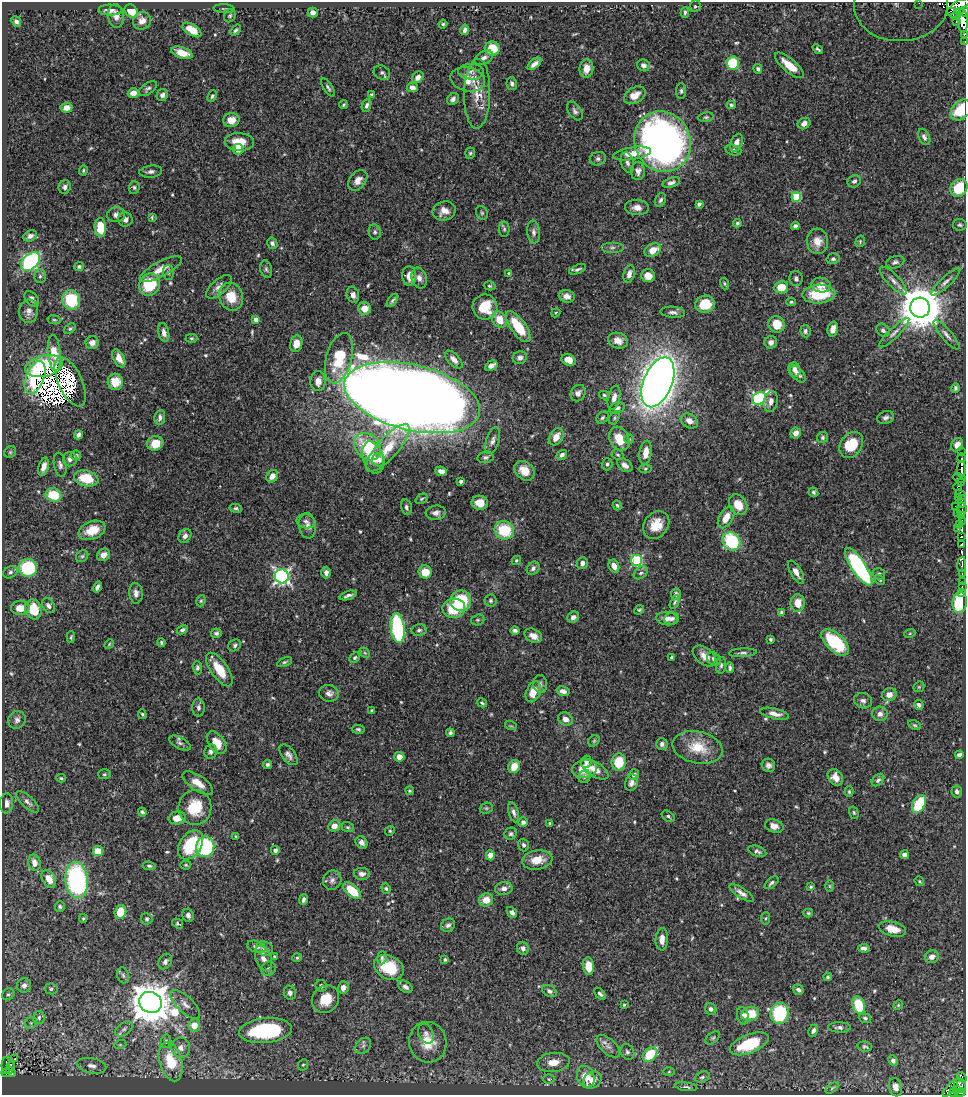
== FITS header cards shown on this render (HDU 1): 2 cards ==
NAXIS1  =                  964
NAXIS2  =                 1093

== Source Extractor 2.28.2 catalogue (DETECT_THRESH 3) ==
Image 964 x 1093 px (HDU 1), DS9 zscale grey, 1 PNG px = 1 image px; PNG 968 x 1097 px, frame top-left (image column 1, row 1093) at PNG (2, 2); each listed source drawn as its Kron ellipse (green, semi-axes under 4 px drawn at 4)
Background 0.683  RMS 0.018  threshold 0.0538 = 3 sigma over >= 5 px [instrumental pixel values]
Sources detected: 567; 13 with non-positive FLUX_AUTO (blend fragments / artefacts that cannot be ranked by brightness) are neither listed nor drawn; of the other 554, the 500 brightest by FLUX_AUTO listed and drawn (54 fainter detections omitted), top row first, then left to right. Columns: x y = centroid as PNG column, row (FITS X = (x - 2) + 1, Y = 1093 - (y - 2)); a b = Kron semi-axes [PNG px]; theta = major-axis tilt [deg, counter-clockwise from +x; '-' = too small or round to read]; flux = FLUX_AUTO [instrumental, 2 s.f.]
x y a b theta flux
919 3 3 3 - 5.9
961 4 10 4 20 300
901 5 47 36 3 39
695 6 6 5 - 1.9
224 9 10 3 -2 1.7
110 10 12 5 -1 7.3
131 11 7 5 -43 28
685 12 5 3 - 2.3
964 12 5 3 - 64
313 13 5 5 - 7.1
952 13 6 3 -46 27
957 14 7 4 41 120
116 16 12 8 -85 9.4
230 16 7 5 55 2.4
963 20 12 5 -86 230
16 21 5 4 - 3.7
142 21 9 8 - 9.4
957 22 3 2 - 52
443 24 4 4 - 1.7
192 30 10 5 -32 17
236 30 6 4 50 2.5
465 30 5 4 - 4.2
964 34 3 2 - 24
965 42 4 2 - 15
492 48 7 7 - 27
818 49 6 3 -41 2.1
182 53 11 5 -17 14
484 58 10 6 29 5.2
733 63 6 6 - 52
534 64 8 4 39 6.3
643 65 7 6 - 5.4
789 65 18 6 -40 21
586 69 9 7 82 13
758 69 5 4 - 2.9
382 72 8 6 -26 3.2
471 72 13 8 -3 6.6
418 77 6 5 - 5.8
468 79 17 12 -13 24
512 84 6 5 - 3.6
412 87 5 5 - 5.9
328 88 10 4 -58 2.9
148 89 10 5 36 3.1
681 91 8 5 89 2.7
133 93 5 4 - 10
477 94 35 13 89 26
162 95 6 5 - 4.7
372 95 4 3 - 2.5
635 95 12 7 31 13
212 96 6 4 67 2.2
453 99 6 5 - 4.4
343 105 4 3 - 1.7
366 105 6 4 69 3.1
731 105 4 4 - 2
66 108 6 5 - 8.4
961 110 12 8 47 35
575 111 10 6 -55 3.8
706 117 8 5 9 2.5
231 120 8 7 - 12
804 123 7 5 30 5.9
924 137 8 5 -64 4.3
239 142 15 9 -3 21
662 142 31 28 -67 600
736 143 9 5 69 8.2
238 149 5 5 - 13
733 150 8 5 -17 3.6
470 153 6 5 - 2
632 153 19 6 9 15
598 159 8 7 - 3.6
627 163 10 6 -73 4.6
83 170 5 4 - 1.7
638 171 9 7 88 5.3
151 172 11 6 7 4.6
358 180 12 8 52 9.5
854 181 7 6 - 3.6
671 182 9 5 17 4.2
65 187 7 6 - 3.6
134 187 6 5 - 2.4
959 188 9 8 - 41
796 197 5 5 - 50
661 200 7 5 63 2.9
699 204 4 4 - 4
637 208 12 7 -3 8
444 211 11 9 15 9.5
482 213 7 5 -63 2
116 215 9 7 5 5.6
152 217 4 3 - 1.5
125 219 7 7 - 4.9
737 223 4 4 - 2.4
960 225 7 5 -9 2.4
795 226 4 4 - 3
100 227 9 6 -86 34
504 229 7 5 -89 2.4
375 232 8 6 -78 2.7
533 232 11 6 -83 4.7
30 236 7 5 25 4.6
817 241 13 10 -84 13
860 241 6 4 72 1.7
272 243 6 5 - 3
612 247 11 5 0 4.4
653 250 8 6 30 16
833 259 6 5 - 2.8
30 261 11 7 43 230
895 262 9 6 17 3.9
79 267 5 4 - 2.2
161 269 23 7 28 16
266 269 9 6 -79 3.1
578 269 9 4 21 3.2
168 273 7 5 -89 2.5
509 273 3 3 - 1.5
629 274 9 5 75 7.4
40 276 7 5 90 2.7
409 276 10 7 -85 10
648 276 7 6 - 13
419 278 10 7 -73 6
796 278 7 6 - 3.8
893 280 18 6 -46 7.2
946 282 19 5 43 5.8
149 284 11 10 - 53
724 284 6 4 -73 1.7
821 285 10 7 -10 11
490 286 6 4 -15 1.9
219 287 16 7 41 7.6
781 287 7 6 - 23
819 294 16 9 3 50
353 295 8 6 -73 6.3
567 296 8 6 -16 8.2
231 297 14 12 -69 24
32 299 9 5 -52 4.9
71 300 10 9 - 56
393 300 7 3 52 2.6
791 302 5 4 - 1.6
705 304 10 8 12 34
485 307 12 12 - 35
364 308 6 6 - 15
920 308 10 10 - 5200
29 311 12 9 83 7.2
673 312 12 5 -6 4.5
556 313 5 4 - 1.4
54 320 7 3 -8 1.5
256 320 4 4 - 6.6
499 320 9 7 -53 20
777 324 8 8 - 21
518 327 18 7 -54 43
70 329 6 4 37 2.1
833 329 7 5 76 8.3
883 330 7 6 - 3.4
805 331 6 5 - 3.5
164 333 10 5 -78 5.8
894 333 20 5 44 6.1
947 335 19 5 -49 5.7
191 338 6 4 1 1.7
618 341 10 7 -15 9.4
771 342 6 6 - 5.3
92 343 7 6 - 7.3
296 343 8 6 78 13
54 353 18 6 -85 14
119 358 10 5 -62 8.5
339 358 26 13 75 56
520 358 7 6 - 4.2
454 360 11 5 -45 6.4
569 360 7 5 -30 11
44 366 19 10 13 29
491 366 6 4 31 7.2
794 370 7 6 - 5.8
798 374 10 5 -48 5.4
35 378 17 9 69 28
318 381 10 7 88 11
70 382 26 12 -65 27
115 382 8 7 - 20
658 382 26 14 67 1600
955 388 5 4 - 2.7
578 393 8 7 - 5.6
604 395 5 4 - 2.1
412 398 69 32 -14 3800
614 398 12 6 78 8
759 398 7 6 - 160
771 401 10 7 79 7.3
617 408 8 5 18 4.1
160 417 7 5 81 4.1
602 418 7 5 44 2.2
614 418 7 4 62 2.3
885 418 9 6 16 3.8
689 421 9 6 -31 8.6
796 433 5 5 - 7.8
78 435 5 4 - 3.8
556 437 9 6 58 13
822 437 6 5 - 2.5
619 439 13 9 -61 24
629 439 5 5 - 2.4
493 441 14 6 73 5.6
155 443 8 7 - 22
851 445 14 10 56 39
957 445 7 5 58 8.8
368 447 15 12 -46 61
388 448 30 10 48 36
10 452 6 5 - 2
962 452 3 3 - 34
646 453 12 6 81 12
76 455 5 5 - 2.9
562 455 6 4 38 4.4
618 455 6 5 - 1.9
373 457 16 10 -72 19
485 457 8 6 11 3.2
962 458 5 3 - 140
70 459 7 7 - 5.5
379 460 6 6 - 6.8
607 464 6 5 - 2.4
60 465 12 6 -79 4.4
625 465 8 6 -37 6
44 467 9 5 74 9
645 469 6 4 7 1.8
962 469 8 3 88 300
441 471 6 4 -22 5.7
524 471 11 8 -42 17
272 476 7 5 52 8.1
86 478 12 8 -13 35
960 478 6 3 -22 33
461 481 3 3 - 2.9
961 482 4 2 - 27
958 486 4 2 - 10
813 492 5 4 - 2.4
53 495 8 6 -18 38
961 495 6 3 -39 34
958 497 2 2 - 14
422 499 6 4 35 1.9
962 501 6 3 -89 57
480 503 8 7 - 15
617 505 5 4 - 1.6
738 505 11 8 -58 19
955 506 2 2 - 4.3
406 507 8 5 -77 3
236 508 6 4 -11 2.4
962 509 7 5 84 96
436 513 10 7 6 5.9
958 513 3 3 - 34
961 516 4 2 - 41
726 517 12 6 59 15
306 521 9 7 -11 4.3
962 522 4 2 - 25
656 525 15 12 53 21
959 525 3 2 - 39
307 526 13 8 -82 7.7
958 529 2 2 - 12
92 530 14 9 22 20
504 530 10 9 - 50
185 536 7 6 - 4.2
961 537 3 2 - 25
731 541 9 8 - 78
961 545 4 3 - 74
104 555 7 6 - 8.9
82 556 6 5 - 2.4
516 560 5 4 - 1.6
637 560 5 5 - 120
582 563 6 5 - 6.1
962 564 7 4 84 69
614 566 7 5 -65 9
859 567 22 7 -57 200
28 568 9 9 - 71
533 568 7 5 48 3.6
10 572 7 5 28 2.9
425 572 6 6 - 19
796 572 13 5 -60 7.6
326 573 6 5 - 5
641 573 8 5 38 3.5
962 573 3 2 - 26
879 574 6 5 - 2.4
282 576 7 7 - 330
880 580 6 4 -32 2
962 582 2 2 - 7.8
962 586 3 2 - 8.5
97 587 6 3 57 4.5
962 592 3 2 - 3.6
136 593 10 6 -84 5.8
676 594 6 5 - 3.2
348 595 9 3 18 3.8
201 601 6 4 67 1.8
461 601 10 10 - 63
490 601 6 6 - 2.8
675 602 7 4 64 2.1
960 602 11 7 85 89
798 603 8 7 - 17
48 606 8 5 -54 3.6
20 608 9 7 4 15
454 608 11 9 6 43
33 609 10 8 -72 35
639 610 5 4 - 1.7
781 613 4 4 - 2.1
573 617 6 5 - 4.7
667 618 11 7 -4 8.1
672 619 8 6 8 4.2
478 620 7 5 19 2
398 628 15 7 -83 150
182 630 6 4 27 2.7
419 630 7 6 - 3.2
515 630 4 4 - 2.9
216 633 5 4 - 2.6
910 633 5 3 - 1.4
533 636 9 6 -28 8.8
71 637 6 4 87 1.7
770 639 4 3 - 1.8
161 642 4 3 - 1.7
835 642 17 9 -42 68
109 644 5 4 - 1.4
235 645 7 5 37 3.1
365 653 6 4 -43 1.8
743 653 14 4 3 3.5
704 656 13 8 -37 10
671 657 3 3 - 1.5
355 658 6 4 44 2.5
714 659 7 6 - 4
285 662 8 4 24 2.2
721 665 8 5 82 2.7
197 668 6 4 -85 2.4
730 668 5 3 - 2.8
219 669 19 8 -55 27
540 684 9 7 -83 4.3
919 687 6 5 - 1.4
563 691 6 4 -14 5.4
533 692 11 7 66 19
329 693 10 8 -11 5.6
889 694 7 6 - 9.1
863 701 9 7 -17 4.7
482 703 5 3 - 1.8
919 705 5 4 - 2.9
198 708 9 6 -89 4.1
372 710 4 3 - 1.5
142 714 5 3 - 1.7
774 714 15 5 -12 7.9
880 714 8 7 - 6.4
565 719 7 6 - 7.2
17 720 9 8 - 4.6
915 725 7 4 -25 2
511 726 6 3 -17 1.6
358 729 6 4 -8 2.2
450 733 4 3 - 2.7
594 741 6 5 - 1.8
180 743 12 6 -29 4
217 743 13 8 -54 19
662 744 6 6 - 3.9
697 747 25 16 -12 34
210 751 7 6 - 4.2
288 755 12 6 -52 5.4
959 755 4 4 - 3.5
399 757 5 5 - 8.8
586 762 6 5 - 5
619 762 8 7 - 36
267 764 4 4 - 2.6
768 765 7 6 - 4.2
514 767 7 5 65 18
585 769 12 9 12 24
595 770 15 7 -31 10
104 774 6 5 - 2
634 775 5 5 - 5.3
585 776 7 5 65 2.7
835 777 9 7 -53 11
61 778 4 4 - 1.6
878 780 7 5 44 3.6
198 783 17 7 -34 14
631 783 8 6 74 5
410 791 4 4 - 2
957 791 6 5 - 4.2
849 792 5 4 - 1.7
27 802 14 6 -42 5.2
6 803 10 7 86 6.8
919 804 9 6 60 55
195 807 17 16 - 40
486 808 7 5 20 1.8
142 812 4 3 - 2.4
514 812 10 5 -73 4.2
854 813 6 4 -73 1.8
668 816 7 5 -36 2.4
177 818 8 6 7 12
523 822 5 4 - 4.4
550 823 3 3 - 1.5
334 826 6 5 - 9.5
774 826 9 6 -18 7.4
348 827 6 5 - 2.2
390 831 5 4 - 1.5
511 834 6 5 - 2.8
236 836 4 3 - 1.5
361 842 6 5 - 5.1
191 845 16 10 57 60
523 845 6 5 - 3.1
205 847 10 9 - 90
275 850 4 4 - 4.3
98 851 5 5 - 22
757 851 9 5 -19 3.6
490 855 5 4 - 9.1
904 855 4 4 - 5.9
537 860 15 9 8 18
34 863 8 6 -77 9
186 865 5 4 - 1.6
149 866 7 4 -7 2.1
362 874 8 6 -2 5.6
49 879 10 6 -61 13
77 880 18 11 -84 200
332 880 10 9 - 5.1
919 881 5 4 - 1.5
771 883 8 4 40 2.8
830 886 6 4 -89 1.5
811 887 3 3 - 1.8
386 888 5 4 - 2
504 888 9 6 8 6.4
352 891 10 6 -41 35
741 893 14 5 -33 6.3
303 900 5 4 - 3.2
486 900 7 6 - 15
60 906 5 5 - 2.2
120 912 7 5 74 30
512 912 6 4 -48 4.9
808 913 5 4 - 1.6
188 915 7 5 -67 4
83 918 4 3 - 1.5
765 918 6 4 82 1.8
147 919 6 5 - 2.4
177 923 6 4 -33 2
448 925 7 6 - 3.9
892 929 14 7 -14 17
662 939 11 6 87 9.8
256 947 9 5 -17 4.9
523 948 6 6 - 5.3
864 948 6 4 -10 4.2
265 949 9 7 -24 5
275 956 4 4 - 2
932 957 7 6 - 6.6
263 958 13 7 -68 8.6
297 958 5 4 - 1.5
382 958 6 4 83 2
445 959 3 3 - 2
165 962 8 6 58 4.7
588 966 9 5 -83 16
389 967 16 11 -26 49
269 969 7 6 - 3.6
123 975 8 6 -72 3.4
828 977 4 4 - 1.8
24 985 7 7 - 5.7
321 986 6 5 - 3.6
343 987 6 5 - 8.2
405 987 8 5 -36 4.2
51 989 6 5 - 2.7
798 990 6 4 -34 3.3
549 991 8 5 -32 3.7
290 993 7 6 - 3.9
8 994 6 5 - 2.4
600 994 7 4 -48 2.9
325 999 14 12 48 27
150 1002 12 10 -27 4100
185 1004 19 8 -44 10
624 1005 3 3 - 1.5
859 1005 9 6 -73 42
898 1005 5 4 - 1.5
711 1009 6 5 - 3.8
780 1013 10 9 - 84
750 1014 9 7 9 32
743 1016 9 6 -75 5.9
39 1018 6 5 - 3.1
865 1018 6 4 -19 2.3
31 1023 6 5 - 1.9
194 1025 6 6 - 16
839 1027 11 5 -1 3.9
124 1029 10 6 35 4.8
265 1030 26 12 5 130
813 1031 6 4 63 3.9
426 1034 10 7 -64 5.4
713 1038 8 5 37 2.3
166 1041 7 5 78 2.6
428 1042 20 18 -76 33
749 1044 20 9 21 56
120 1045 6 4 18 1.6
363 1046 9 6 46 4.6
608 1046 14 7 -43 8
865 1047 7 5 -9 2.2
181 1048 10 9 - 8.9
627 1052 8 6 -62 3.4
650 1054 8 6 46 50
15 1059 3 2 - 2.2
893 1061 5 4 - 3.9
171 1062 20 11 -74 45
553 1062 16 9 6 16
6 1065 8 2 90 16
303 1065 6 5 - 2
11 1066 4 3 - 1.9
92 1066 15 7 -12 7.9
9 1071 4 3 - 6.7
669 1072 6 4 2 1.7
6 1073 4 2 - 15
12 1074 3 2 - 10
586 1077 11 8 -71 23
702 1077 8 5 18 2.9
962 1077 6 3 -53 14
549 1079 5 4 - 1.8
592 1080 10 8 33 11
960 1085 7 5 -66 110
686 1087 11 4 -8 2.7
896 1087 9 6 -77 7.7
832 1088 7 4 36 1.8
950 1089 10 4 49 81
957 1089 4 3 - 55
954 1093 4 2 - 13
960 1093 6 3 11 67
At the frame edge (FLAGS 8, measured only in part): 9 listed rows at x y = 919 3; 961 4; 901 5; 964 12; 963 20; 964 34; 965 42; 961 110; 950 1089
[54 fainter detections neither listed nor drawn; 13 non-positive-flux detections neither listed nor drawn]